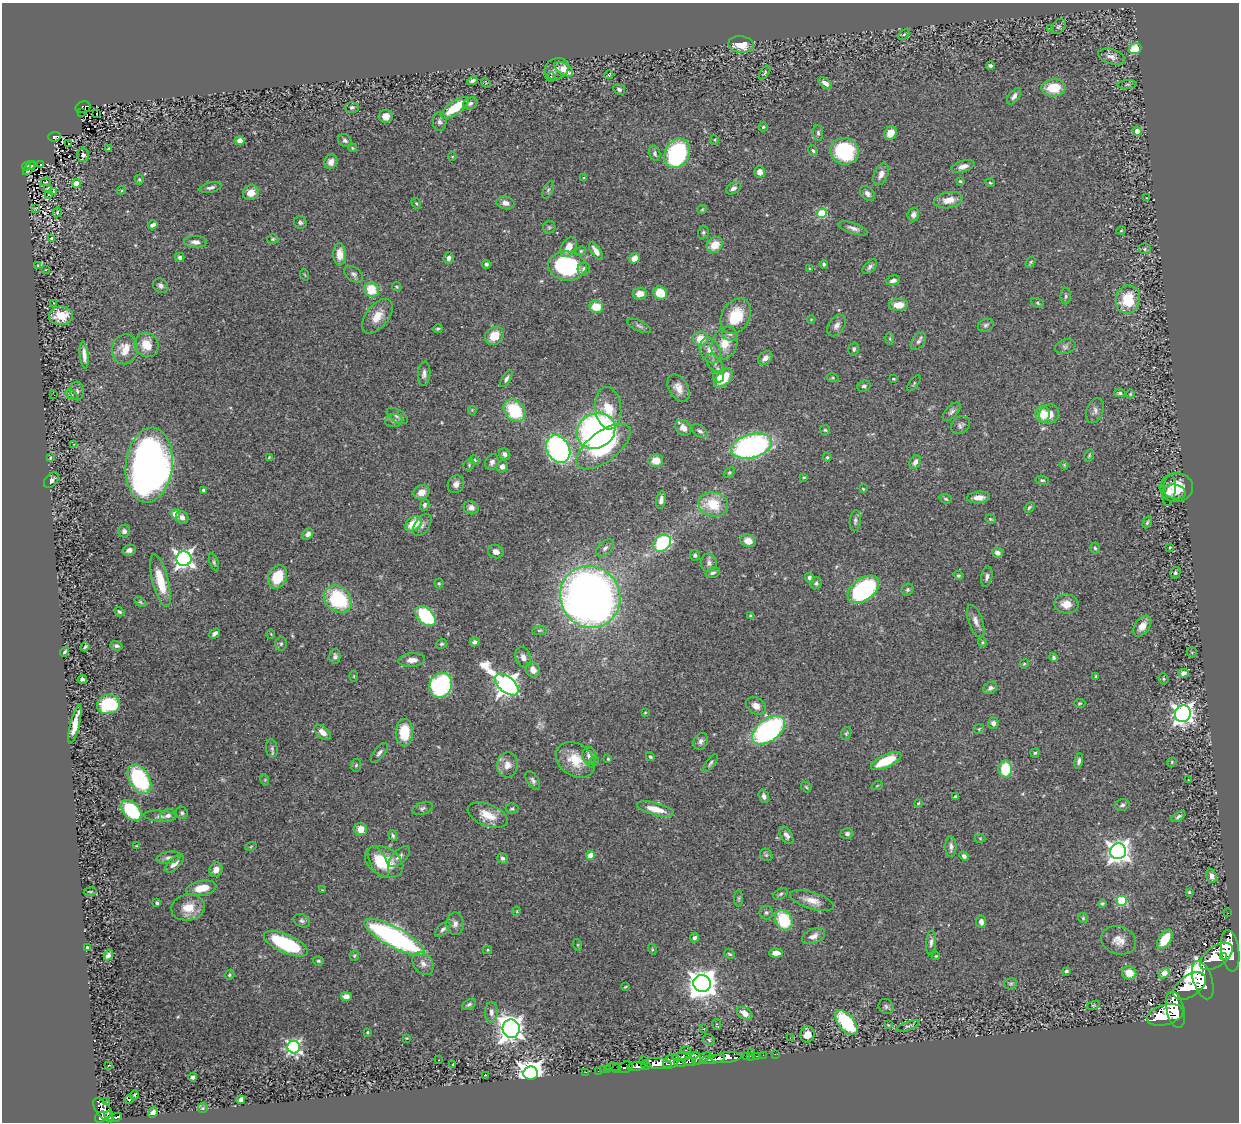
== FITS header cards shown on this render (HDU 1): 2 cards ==
NAXIS1  =                 1237
NAXIS2  =                 1120

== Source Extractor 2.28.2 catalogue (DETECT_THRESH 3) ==
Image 1237 x 1120 px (HDU 1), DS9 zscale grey, 1 PNG px = 1 image px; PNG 1241 x 1124 px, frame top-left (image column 1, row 1120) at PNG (2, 3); each listed source drawn as its Kron ellipse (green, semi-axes under 4 px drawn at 4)
Background 0.873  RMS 0.044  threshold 0.131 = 3 sigma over >= 5 px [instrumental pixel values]
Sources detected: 447; all 447 listed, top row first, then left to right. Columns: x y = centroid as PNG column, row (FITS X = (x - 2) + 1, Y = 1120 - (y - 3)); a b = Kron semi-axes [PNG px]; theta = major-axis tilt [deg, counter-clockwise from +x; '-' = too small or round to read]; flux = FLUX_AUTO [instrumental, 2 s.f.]
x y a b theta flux
1058 27 8 6 44 6.4
1050 28 3 2 - 2.7
904 35 6 4 44 4.5
741 45 13 8 -6 55
1135 49 6 5 - 82
1112 57 14 7 -15 16
990 66 4 3 - 6.6
556 69 12 10 26 21
564 69 10 5 -32 46
765 73 8 4 56 4.4
609 75 4 3 - 3.5
551 77 5 5 - 7.1
472 81 5 3 - 8.2
486 83 5 4 - 2.5
825 83 8 4 -37 14
1127 85 10 4 4 5.2
1053 88 12 8 2 86
619 89 6 4 -32 6.6
1014 96 9 5 53 13
470 103 7 5 25 8.2
83 107 7 5 15 69
352 107 7 5 0 6.6
455 108 16 6 36 120
81 112 2 2 - 15
96 113 3 2 - 4.2
386 116 7 6 - 24
440 121 9 7 85 10
763 127 4 4 - 4.8
1137 131 5 4 - 28
818 133 8 5 -84 6.9
891 133 7 6 - 40
54 137 6 4 5 130
345 140 7 6 - 8.9
715 140 5 3 - 2.6
240 141 4 4 - 30
69 143 3 2 - 6.4
352 148 4 3 - 3.3
109 149 3 3 - 3.1
813 151 5 4 - 4.4
844 151 14 13 - 220
655 153 8 5 -73 7.5
677 153 15 12 61 410
83 155 7 6 - 12
452 156 4 3 - 2.4
331 162 7 6 - 14
30 165 5 3 - 53
41 165 3 3 - 3.8
26 166 4 3 - 67
963 166 12 5 16 17
29 168 8 3 49 60
760 172 5 5 - 22
881 174 11 7 67 20
584 178 4 3 - 2.9
139 179 5 4 - 4.1
960 181 4 4 - 3.5
46 182 5 2 - 2.2
76 183 4 4 - 43
990 183 5 4 - 3.4
48 188 3 2 - 3.3
211 188 11 5 12 11
733 188 8 5 31 12
121 190 4 4 - 3.3
548 190 9 4 65 6.9
53 192 4 3 - 53
251 193 8 7 - 37
867 193 9 6 -45 12
49 195 3 2 - 1.9
1146 198 3 2 - 1.7
949 200 15 8 11 35
416 203 6 3 -58 3.9
505 203 9 6 -13 18
36 208 3 2 - 1.6
702 209 5 3 - 2.8
57 212 5 4 - 3.6
822 213 5 4 - 180
913 215 7 5 70 12
300 222 6 6 - 6.9
153 225 5 3 - 11
549 227 6 6 - 5
853 228 15 5 -19 15
1121 231 5 3 - 2.7
703 232 6 5 - 6
52 238 3 3 - 46
273 239 5 4 - 4.2
195 242 11 6 -1 15
715 245 9 7 42 47
568 247 11 7 57 34
1145 249 6 5 - 5.7
581 251 5 4 - 3.8
596 251 10 5 -57 19
340 254 11 6 -88 34
180 257 4 4 - 9
448 258 6 5 - 9.2
635 258 6 5 - 22
1031 262 6 3 54 3.4
486 264 4 4 - 5.4
824 264 4 4 - 4.5
38 266 3 2 - 2.1
567 266 19 14 -6 310
870 267 9 5 47 8.8
584 269 7 6 - 9.8
810 269 4 3 - 2.7
45 270 2 2 - 2.2
354 274 11 7 -35 10
305 275 6 3 -70 2.7
893 280 7 4 16 11
161 286 8 7 - 10
397 287 5 4 - 3.3
371 290 8 7 - 69
660 293 7 6 - 71
640 294 7 6 - 26
1066 296 8 5 89 6.2
1128 300 14 12 78 91
53 303 3 2 - 2
1038 303 7 4 -29 4.2
898 305 9 6 3 41
596 307 7 6 - 55
61 316 12 9 1 51
377 316 20 11 51 46
736 316 19 14 61 98
811 320 4 3 - 2.1
837 325 12 8 56 16
986 325 8 6 25 7.7
639 326 13 5 -24 8
438 329 5 3 - 4.2
730 334 8 6 -37 7.5
494 336 10 8 44 52
701 339 7 7 - 50
890 339 6 3 -89 3.7
918 341 10 6 54 9.3
725 343 17 12 70 49
147 345 13 11 -49 51
1065 347 10 7 17 11
125 349 15 12 82 50
854 349 6 5 - 6.1
710 350 13 10 -65 30
84 355 13 4 -84 17
765 358 8 6 43 17
714 363 11 6 -48 13
424 374 12 6 85 14
719 377 6 5 - 15
723 378 11 6 46 76
833 378 6 4 -12 3.8
506 379 9 4 59 7.8
893 379 3 2 - 3.1
914 383 9 3 52 3.9
864 386 7 5 19 7.1
678 388 15 9 -60 29
77 391 9 7 -88 8.2
1120 393 5 4 - 5.4
1130 394 4 3 - 3
54 395 2 2 - 5
72 395 6 4 -33 4.4
608 408 21 13 -84 68
472 410 5 5 - 3.4
514 411 12 9 -47 160
1095 411 13 8 68 13
952 412 11 6 47 9.5
1043 414 8 7 - 51
1049 414 10 9 - 32
397 416 12 6 -30 12
394 421 9 6 9 9.9
960 425 10 8 41 10
683 428 9 7 -45 24
825 430 5 5 - 4.4
596 431 20 17 27 860
700 431 9 5 -32 9.1
74 444 3 3 - 3.5
751 446 21 12 15 690
603 447 32 15 37 250
558 449 14 11 -61 690
505 454 6 5 - 12
1089 455 6 4 64 4
269 457 3 2 - 2.7
827 457 4 4 - 4.1
50 458 4 2 - 3
475 460 5 4 - 3.9
656 460 7 6 - 38
492 462 8 6 65 11
915 462 7 5 62 15
149 465 38 23 83 2300
469 465 6 5 - 4.3
1064 465 4 3 - 3
502 466 6 5 - 13
729 472 6 4 48 4.5
804 477 4 3 - 3
51 480 9 6 49 12
1042 480 7 4 -9 5
456 484 9 8 - 17
1176 488 16 14 5 68
863 489 3 3 - 2.8
203 490 3 3 - 5.7
1169 491 15 6 82 27
421 492 8 7 - 24
1175 492 10 7 -11 22
978 497 11 5 4 23
946 499 6 4 -19 5.3
661 500 9 5 81 13
713 504 15 12 -13 90
425 505 6 4 71 8.5
1029 507 6 4 46 5.1
471 508 7 6 - 15
175 514 4 4 - 64
182 517 7 6 - 17
990 519 5 4 - 3.8
855 521 10 5 84 8.7
1147 522 6 3 61 5.8
414 524 9 6 37 62
422 525 12 7 54 13
124 531 6 6 - 10
308 534 6 4 48 13
748 541 8 6 -18 29
662 543 9 7 40 260
1170 547 3 2 - 2.3
605 548 10 6 44 11
1095 548 5 4 - 5
129 550 7 5 16 15
496 552 8 6 -23 14
997 553 5 5 - 14
695 555 5 5 - 5.8
184 559 7 7 - 1400
214 562 9 4 -71 5.7
709 563 9 7 -87 12
713 573 7 5 18 8
1175 573 6 5 - 6.7
958 575 5 4 - 4.7
278 577 12 9 65 93
987 577 10 5 79 11
809 578 5 4 - 6.9
160 581 27 8 -75 93
439 583 5 4 - 3.5
816 583 6 5 - 7.3
863 589 18 11 36 480
907 590 6 5 - 6.6
590 597 31 30 - 2700
338 599 15 12 -40 220
140 602 7 4 -35 4.2
1066 604 12 9 -8 30
119 612 5 4 - 4.8
751 615 4 3 - 3.5
425 616 12 7 -45 290
976 621 17 7 -70 19
1142 626 12 7 55 27
540 630 7 4 6 4.4
215 633 6 3 40 10
271 634 5 3 - 2.2
475 642 5 4 - 9.8
982 642 4 4 - 3.4
281 644 7 5 87 6.7
441 644 5 5 - 4.9
116 646 6 4 -15 8.1
85 647 5 2 - 4.1
65 652 5 3 - 4.8
1192 652 5 4 - 4.2
335 656 7 5 86 8.9
523 657 10 7 -70 18
1053 658 4 4 - 5.2
412 660 13 6 5 21
1024 664 5 4 - 3.1
533 670 8 7 - 26
1184 673 5 4 - 13
354 676 5 3 - 2.7
1096 676 3 3 - 3
82 679 5 4 - 6.9
1163 679 5 5 - 4.1
507 684 14 8 -40 2400
441 685 13 11 64 410
990 688 7 5 33 9.3
1079 703 6 4 3 3.7
109 704 11 9 11 170
756 706 10 8 -35 25
645 712 3 2 - 2.2
1183 714 8 7 - 1900
993 723 6 5 - 14
75 724 20 4 76 45
979 729 5 4 - 3.4
768 730 19 11 37 540
322 732 10 5 -42 21
404 733 13 8 89 92
846 733 6 5 - 4.6
701 741 8 7 - 11
272 748 9 6 -83 7.5
379 753 12 5 51 9.6
1035 753 4 4 - 4.2
589 756 9 7 -79 19
650 757 4 3 - 4
608 759 4 4 - 3.1
575 760 21 16 -36 76
886 761 16 6 25 92
1079 761 7 4 78 8.1
593 762 6 4 37 4.9
1172 762 5 4 - 3.4
710 763 11 4 52 6.4
356 765 6 5 - 4.7
507 765 12 10 84 29
1005 769 8 6 90 98
139 779 16 10 -59 240
265 780 6 3 -73 3.6
533 780 10 5 -58 9.2
1188 780 3 2 - 1.7
877 786 6 3 20 2.8
806 787 6 4 -46 4.1
764 796 7 5 -71 10
955 797 3 3 - 3.7
918 803 4 3 - 3.1
1122 805 7 5 17 8.3
422 808 11 5 19 8.1
512 809 6 5 - 6
655 809 19 6 -15 50
131 810 12 8 -46 190
182 813 6 5 - 7.1
168 815 8 6 24 12
488 815 21 11 -22 55
160 816 16 5 -3 11
1178 817 8 4 33 7
361 829 6 6 - 37
847 834 6 5 - 9.8
393 835 5 3 - 5.1
786 835 9 5 -58 13
980 838 5 3 - 2.9
137 846 3 3 - 2.5
251 846 6 3 21 3.4
951 847 10 5 -89 11
1118 851 8 8 - 2300
591 855 4 4 - 45
766 855 7 5 -44 5.8
964 856 5 4 - 8.3
399 857 13 6 43 12
168 858 12 6 11 11
503 858 6 5 - 9.7
379 862 17 8 -64 56
384 862 20 14 -29 98
174 863 11 5 44 20
216 870 7 6 - 23
1211 876 7 5 -68 15
201 888 15 7 11 50
322 890 3 3 - 2.4
90 892 7 4 2 3.8
1189 892 3 3 - 3.6
781 894 8 5 28 6.6
739 898 8 4 90 4.1
812 901 23 8 -17 34
1122 901 5 5 - 190
157 903 3 3 - 4.7
1102 903 4 4 - 4.2
188 908 17 13 9 54
517 911 5 3 - 2.5
766 912 7 7 - 6.5
1228 913 2 2 - 13
1083 918 5 5 - 4
784 920 11 8 -63 130
302 921 9 6 -27 8.4
981 922 6 5 - 14
455 924 11 8 -89 16
443 929 9 5 43 8.2
813 936 12 7 23 18
394 937 34 10 -29 700
695 938 5 4 - 7.8
1165 939 11 6 56 91
1119 940 18 14 -17 35
931 942 12 5 85 10
286 944 24 9 -24 230
578 945 6 4 -71 3.1
87 948 3 3 - 5
652 949 5 3 - 2.9
487 950 4 4 - 3.4
1230 951 21 9 -82 7200
776 953 7 4 -2 19
729 954 6 3 -27 3.7
108 955 5 4 - 14
354 956 5 4 - 4
936 956 4 3 - 2.7
1216 956 19 9 36 6500
1224 956 3 2 - 570
318 961 5 4 - 5.2
423 964 12 9 -54 19
1066 971 4 3 - 7.2
1129 973 7 6 - 45
1164 973 6 4 49 43
229 975 5 4 - 4.6
1203 980 20 9 -72 7600
702 983 9 8 - 4100
1011 984 6 5 - 5.4
1189 986 18 10 36 7300
625 987 4 2 - 2.6
346 996 5 4 - 16
469 1004 7 4 23 6.9
1093 1005 7 4 19 3.9
886 1006 8 7 - 7.8
1175 1010 19 8 -77 9200
491 1012 10 6 -90 13
745 1013 8 5 -32 21
1165 1015 19 10 16 16000
846 1023 15 8 -50 220
717 1024 5 3 - 3
888 1025 4 3 - 2.1
908 1026 12 3 21 5.5
511 1029 9 8 - 2600
704 1029 2 2 - 1.8
367 1032 3 3 - 2.9
807 1034 8 7 - 29
407 1038 3 2 - 2.3
790 1038 3 2 - 2.3
709 1040 6 5 - 5.1
294 1047 6 6 - 680
686 1050 4 3 - 2.1
752 1052 3 3 - 130
775 1054 2 2 - 17
763 1055 2 2 - 16
750 1056 3 2 - 24
757 1056 3 2 - 35
682 1057 9 4 8 350
727 1057 15 5 6 2500
746 1057 3 2 - 41
696 1058 6 4 -83 750
702 1058 10 4 31 800
713 1059 12 4 7 2400
439 1060 3 2 - 5.2
643 1060 2 2 - 17
671 1062 8 6 34 1700
689 1062 7 4 -8 920
680 1063 6 4 -6 560
658 1064 14 5 -4 5200
108 1065 3 2 - 3.9
453 1065 3 2 - 2.5
646 1065 5 3 - 860
636 1066 9 4 7 1800
613 1067 7 2 -2 31
625 1067 7 5 18 500
617 1068 4 3 - 35
603 1070 2 2 - 13
608 1070 4 3 - 100
598 1071 3 2 - 28
586 1072 2 2 - 13
530 1073 7 7 - 3500
485 1075 3 2 - 20
193 1077 4 3 - 7.8
134 1095 5 2 - 0.48
129 1099 4 3 - 7.4
241 1100 4 4 - 24
107 1102 2 2 - 5.3
203 1108 5 4 - 3.6
103 1110 13 6 -52 970
153 1112 5 4 - 12
100 1117 6 4 47 760
109 1117 5 3 - 440
115 1117 7 4 14 280